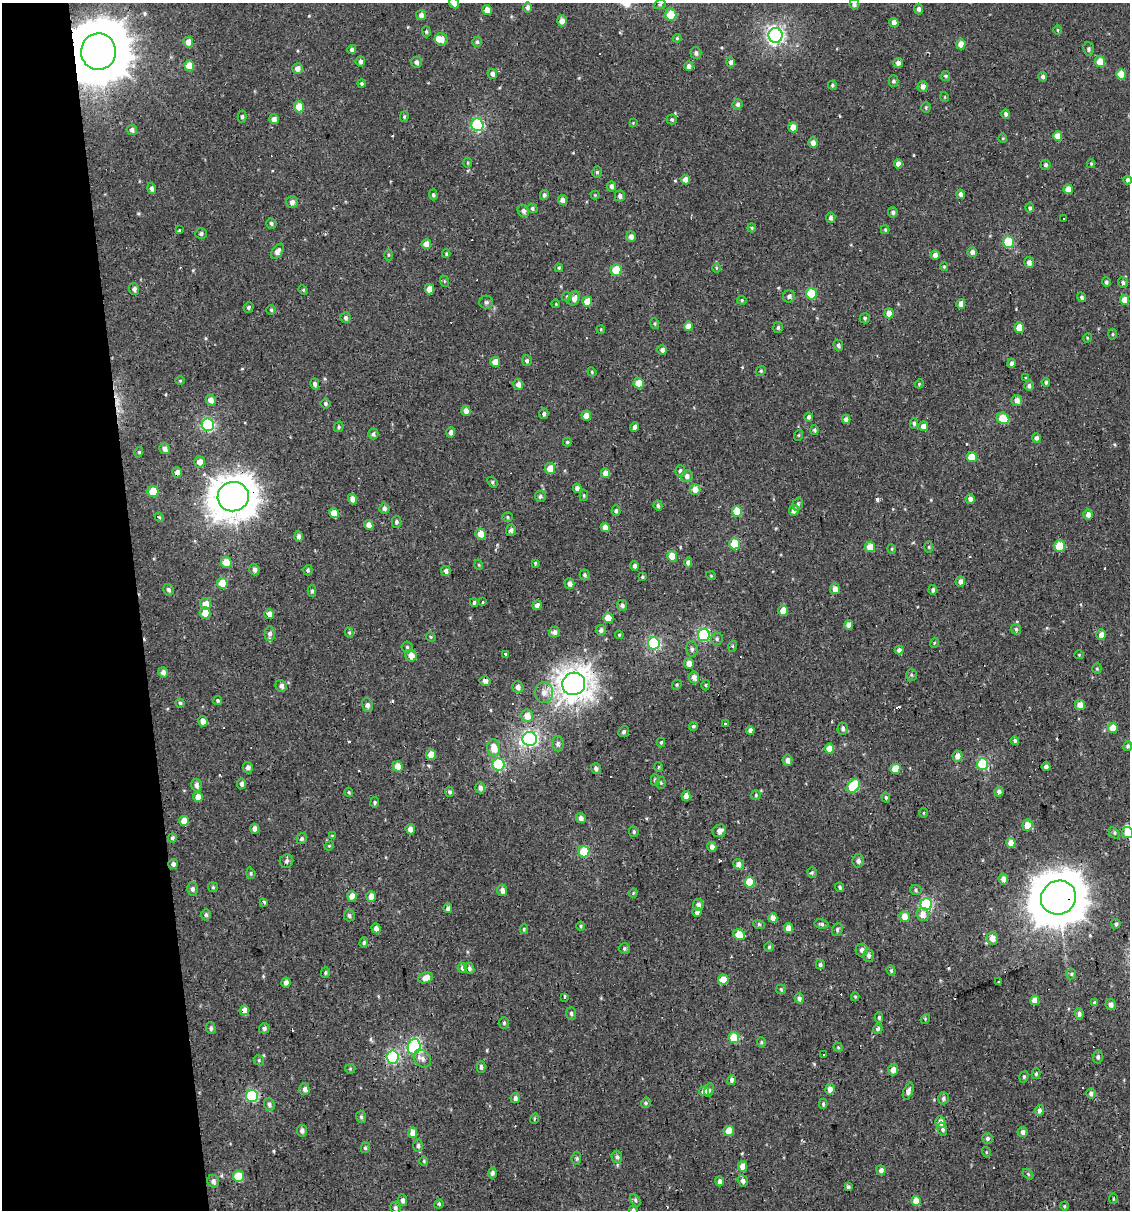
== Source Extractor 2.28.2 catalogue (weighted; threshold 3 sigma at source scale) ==
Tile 5 of 4 x 4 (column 1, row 2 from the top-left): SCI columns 22-1149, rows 2415-3622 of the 4599 x 4829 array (HDU 1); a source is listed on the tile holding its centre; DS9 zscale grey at full resolution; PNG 1132 x 1212 px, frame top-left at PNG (2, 3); each listed source drawn as its Kron ellipse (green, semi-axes under 4 px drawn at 4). Shown black and unused: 12% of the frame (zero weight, under 2 of 3 exposures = <1% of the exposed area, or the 3 px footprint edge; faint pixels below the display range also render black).
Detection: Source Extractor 2.28.2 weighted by HDU 2 'WHT'; one run over the whole footprint, this tile lists its part. Background -2.67e-04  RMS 0.0035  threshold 0.0156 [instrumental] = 3 sigma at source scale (4.5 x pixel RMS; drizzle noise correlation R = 1.50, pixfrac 1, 0.0396/0.0396 arcsec/px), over >= 5 px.
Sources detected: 469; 1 too faint to see at this stretch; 18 cosmic-ray / hot-pixel residue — neither listed nor drawn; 3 inside a brighter listed object's ellipse — not listed separately; the other 447 listed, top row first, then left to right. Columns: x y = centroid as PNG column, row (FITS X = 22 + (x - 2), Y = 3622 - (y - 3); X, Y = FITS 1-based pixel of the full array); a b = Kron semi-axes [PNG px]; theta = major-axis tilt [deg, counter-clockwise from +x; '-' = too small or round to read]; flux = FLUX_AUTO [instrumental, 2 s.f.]
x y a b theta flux
454 3 6 4 -62 2.1
660 4 6 4 19 0.5
854 4 5 5 - 1.1
527 7 5 4 - 1.1
919 9 5 4 - 1
487 10 5 4 - 3
421 15 5 5 - 1.4
671 15 6 5 - 8.3
562 21 5 5 - 2.1
894 23 4 4 - 2.3
1057 30 5 3 - 0.34
426 32 5 4 - 0.51
775 35 7 7 - 97
677 38 4 4 - 0.35
441 39 6 6 - 2.5
188 42 5 5 - 2.8
477 42 5 4 - 0.7
961 44 5 5 - 3.1
1089 49 7 5 -81 0.76
352 50 5 4 - 0.79
98 52 18 17 - 2600
696 53 6 5 - 0.91
360 61 5 5 - 1
416 62 5 5 - 1.1
730 62 5 4 - 0.93
1100 62 5 5 - 5.4
898 63 5 4 - 1.4
189 66 5 5 - 4.6
689 66 5 4 - 1.3
297 69 5 5 - 2.1
492 74 5 4 - 1.3
1121 74 5 5 - 5.4
945 76 5 4 - 0.48
1043 77 5 4 - 0.95
893 81 5 5 - 0.68
361 84 4 4 - 0.48
832 85 5 4 - 0.64
923 86 5 5 - 1.6
945 97 5 3 - 0.28
738 104 5 5 - 0.99
299 107 6 5 - 5
926 107 5 4 - 0.44
1006 114 5 4 - 0.78
242 117 6 4 89 0.69
404 117 5 4 - 0.47
274 119 5 5 - 1.5
672 119 5 5 - 0.58
633 123 4 3 - 0.25
477 125 6 6 - 38
793 127 5 4 - 3
132 130 5 5 - 1.1
1058 136 5 4 - 3.5
1003 138 4 4 - 0.39
813 143 5 4 - 1.8
468 163 5 3 - 0.38
898 164 5 4 - 1.7
1091 164 4 3 - 0.4
1046 165 5 5 - 0.59
597 172 5 5 - 0.59
685 180 5 4 - 2.3
1128 180 4 3 - 0.99
611 186 5 4 - 1.2
152 189 6 4 -76 1.1
1068 189 5 4 - 3.5
961 194 4 4 - 1.5
433 195 5 4 - 0.65
544 195 5 4 - 0.83
595 195 4 4 - 0.31
620 196 5 5 - 1.2
562 200 5 4 - 1.6
292 202 6 6 - 1.3
532 208 5 4 - 0.65
1030 208 5 4 - 0.72
523 211 6 5 - 1.1
893 212 5 4 - 0.98
831 218 5 4 - 0.81
1064 219 3 2 - 0.38
271 223 5 5 - 0.73
752 228 4 4 - 0.39
179 230 3 2 - 0.52
885 230 4 4 - 0.37
201 233 6 5 - 0.74
631 237 5 4 - 1.9
1008 242 6 5 - 20
426 244 5 5 - 2.7
277 251 8 5 52 1.7
972 252 5 4 - 1.8
446 254 4 3 - 0.42
388 255 5 3 - 0.41
935 255 4 4 - 1.5
1029 263 5 4 - 1.5
944 267 4 4 - 0.35
559 268 4 3 - 0.49
716 268 5 3 - 0.33
616 270 5 5 - 9.7
444 281 6 3 -72 0.38
1106 282 5 4 - 0.78
1123 282 5 5 - 0.89
134 289 6 5 - 1.1
429 289 5 4 - 3.5
303 290 5 4 - 0.42
811 293 6 5 - 15
789 296 6 6 - 0.97
567 297 5 4 - 0.51
1082 297 5 4 - 0.72
574 298 7 5 66 2.2
742 300 5 4 - 0.45
1125 300 5 4 - 4.5
486 302 7 6 - 0.8
587 302 5 5 - 5.5
556 304 4 3 - 0.32
961 304 5 4 - 2.6
249 307 5 5 - 0.63
271 310 4 4 - 0.46
889 313 5 4 - 2.8
345 318 5 5 - 1
865 318 5 5 - 0.57
655 324 5 3 - 0.43
688 326 5 4 - 2.8
778 328 5 5 - 0.68
1019 328 5 5 - 4.7
601 329 4 4 - 0.37
1113 334 5 3 - 0.41
1087 338 5 3 - 0.31
838 345 6 4 -68 0.83
662 350 5 4 - 1.1
527 361 5 4 - 0.76
495 362 5 5 - 3.2
1011 363 5 4 - 1
761 371 5 4 - 0.44
592 372 5 3 - 0.33
1025 377 3 2 - 0.32
180 381 5 3 - 0.3
1046 382 4 4 - 0.61
639 383 5 5 - 5.5
315 384 5 4 - 1
518 384 5 5 - 1.7
919 384 5 4 - 0.34
1029 386 5 4 - 0.83
211 400 5 4 - 2
1017 400 5 5 - 1.9
325 404 5 5 - 0.55
466 411 5 4 - 2.1
544 414 5 4 - 0.85
586 416 5 4 - 2.8
808 417 5 4 - 0.79
1003 418 6 5 - 11
846 419 5 4 - 1.4
914 423 5 4 - 0.65
208 425 6 6 - 44
923 426 5 4 - 2.1
339 427 5 4 - 0.57
635 427 5 4 - 1
814 430 5 4 - 0.62
451 432 5 4 - 1.1
373 434 5 5 - 0.87
799 435 5 3 - 0.32
1036 438 5 4 - 1.3
567 442 4 4 - 0.44
165 449 5 5 - 1.8
139 452 5 3 - 0.37
972 457 5 5 - 7.2
199 462 6 5 - 2.6
550 468 5 5 - 4
680 471 6 5 - 1.1
177 472 5 4 - 1.6
606 473 5 4 - 2.7
687 476 6 5 - 1.4
492 482 6 4 -51 0.56
577 488 4 4 - 1.3
695 489 5 5 - 2.8
153 491 5 5 - 8.8
540 496 5 5 - 0.86
584 496 5 4 - 0.42
233 497 15 14 - 700
353 499 5 4 - 2.6
970 499 5 4 - 1.5
798 504 6 5 - 0.8
658 505 5 4 - 0.74
384 508 5 5 - 1.1
794 510 5 5 - 1.8
616 511 5 4 - 0.63
737 511 5 5 - 8.1
334 513 5 4 - 4
1088 515 5 5 - 2.1
159 517 5 3 - 0.33
507 517 5 4 - 0.52
396 522 5 5 - 0.76
369 525 5 4 - 2.4
605 527 4 4 - 2.7
511 530 6 5 - 1
481 534 5 5 - 3.6
299 537 5 4 - 1.2
734 544 5 5 - 13
1060 546 5 5 - 9
870 547 5 5 - 3.9
929 547 6 4 90 0.4
892 549 5 3 - 0.32
672 556 5 5 - 6.2
226 562 6 5 - 5.5
688 562 5 4 - 1.2
535 563 3 3 - 0.42
479 565 5 3 - 0.32
634 566 5 3 - 1.1
254 569 6 5 - 1.3
308 570 5 4 - 0.65
446 571 5 5 - 1.2
585 575 5 5 - 0.66
711 576 5 3 - 0.26
642 577 3 3 - 0.36
960 581 5 5 - 1.4
222 583 5 5 - 7.6
569 584 5 4 - 1.6
835 589 5 5 - 2.2
168 590 6 5 - 0.88
933 590 5 4 - 0.86
312 591 5 4 - 0.62
482 602 3 2 - 0.6
474 603 4 3 - 0.64
206 604 6 5 - 3.6
537 605 5 4 - 1.6
622 605 5 5 - 1
783 611 5 4 - 4.4
205 613 6 5 - 6.7
269 614 5 5 - 2.2
608 618 5 5 - 5.2
849 625 5 4 - 2.4
1016 629 5 5 - 0.66
601 630 5 5 - 1.1
554 632 5 5 - 1.3
349 633 5 4 - 0.47
270 634 7 5 87 1.1
619 635 4 4 - 0.39
704 635 6 6 - 39
1101 635 5 4 - 2.2
431 637 5 4 - 0.37
717 639 6 6 - 0.75
654 643 6 6 - 40
934 643 5 3 - 0.31
733 646 5 3 - 0.36
407 647 5 5 - 0.61
692 649 8 5 -81 0.98
899 650 4 4 - 1.3
411 655 6 5 - 2.8
506 655 4 3 - 1.1
1079 655 4 4 - 0.34
689 663 5 5 - 2.6
1097 669 5 4 - 0.43
163 672 5 5 - 1.6
911 675 6 5 - 0.5
694 677 6 5 - 1.8
485 681 5 4 - 1.5
574 684 12 11 - 380
677 685 5 4 - 0.44
706 685 5 3 - 0.37
281 686 6 5 - 1.2
518 687 6 5 - 1.4
544 692 10 9 - 2.6
218 700 4 4 - 0.49
180 703 4 4 - 0.54
367 705 7 5 -73 1.2
1080 705 5 5 - 2.6
527 716 6 6 - 3.9
203 721 5 5 - 1.9
725 723 3 3 - 1.4
693 726 4 4 - 0.65
1113 728 5 5 - 5.2
843 729 6 5 - 1.1
750 730 4 4 - 1.5
624 732 6 5 - 0.75
530 739 7 7 - 87
1015 741 4 4 - 0.62
661 742 5 4 - 0.4
558 744 7 5 -82 1
1128 746 5 4 - 0.63
494 748 8 6 -84 4.9
829 749 5 4 - 4.6
431 755 5 5 - 4.4
957 756 5 5 - 2.3
787 760 6 5 - 1.7
498 764 6 6 - 31
982 764 6 5 - 25
398 766 5 5 - 4.3
659 767 5 3 - 0.3
1046 767 4 4 - 1.2
248 768 6 5 - 1.3
596 768 5 5 - 1.1
895 769 5 5 - 6.7
655 780 6 4 89 0.63
661 783 6 4 -88 0.55
242 784 5 4 - 1.1
196 785 6 5 - 1.5
853 786 7 5 51 21
480 788 5 5 - 1.3
349 792 4 3 - 0.44
449 792 5 4 - 0.71
999 792 5 4 - 1.1
756 795 5 4 - 0.49
686 796 5 4 - 2.5
198 797 5 5 - 3
886 797 5 4 - 0.49
375 802 5 4 - 0.58
923 813 5 3 - 0.34
581 818 5 5 - 1.5
184 821 5 5 - 3.8
1027 825 6 5 - 3.8
255 829 5 4 - 1.5
410 829 5 4 - 1.7
719 831 7 6 - 2
634 832 5 4 - 0.59
1127 832 5 5 - 3.9
1114 833 7 4 -46 0.66
332 836 4 3 - 0.29
172 838 5 4 - 0.66
302 839 5 5 - 0.67
1011 843 5 4 - 4.3
329 846 5 4 - 0.35
712 847 5 4 - 1.7
584 852 6 5 - 15
286 861 7 6 - 0.98
858 861 7 5 84 1.2
173 864 5 5 - 1.1
739 864 5 5 - 1.8
812 872 5 4 - 0.54
251 873 6 4 -71 0.48
1003 879 5 4 - 1.8
750 882 5 5 - 9.9
213 887 5 5 - 0.5
840 887 5 4 - 0.65
192 889 6 5 - 0.94
502 890 6 5 - 1.8
916 890 6 5 - 0.57
633 893 4 3 - 0.33
352 896 5 4 - 3
371 896 5 5 - 3
1058 898 18 16 27 1300
264 902 4 3 - 0.63
926 904 6 6 - 37
698 905 6 5 - 1.4
448 908 4 4 - 0.86
697 912 4 4 - 1.2
923 914 6 6 - 3.1
206 915 5 4 - 0.84
349 915 6 5 - 0.75
904 916 5 5 - 3.8
773 918 4 4 - 2.9
822 924 7 4 -8 0.68
1116 924 5 4 - 0.67
759 925 6 4 -20 0.49
581 926 4 4 - 0.48
376 928 5 4 - 1.7
788 928 5 4 - 2.6
524 929 5 4 - 0.43
837 930 7 5 72 0.72
739 935 6 5 - 7.7
992 938 6 5 - 2.7
364 943 5 4 - 0.59
769 947 4 4 - 0.47
624 948 5 5 - 0.63
862 950 6 6 - 1.4
868 955 6 5 - 1.1
820 964 4 4 - 0.72
462 968 5 4 - 1
469 968 6 5 - 0.89
891 971 5 4 - 0.46
325 973 5 4 - 0.53
1071 974 5 5 - 0.49
425 978 7 5 23 2.9
723 980 5 5 - 6.4
286 982 5 4 - 1.5
998 982 3 2 - 0.28
781 989 5 5 - 0.44
855 997 4 4 - 0.37
564 998 3 3 - 2
799 998 5 4 - 1
1035 1000 5 4 - 4.3
1095 1003 4 3 - 0.53
1111 1005 5 5 - 1.4
244 1010 5 5 - 3.4
571 1013 6 5 - 0.71
1079 1014 6 4 -84 1.2
879 1017 5 4 - 0.57
925 1019 5 4 - 0.37
504 1023 6 5 - 0.59
211 1028 6 5 - 0.76
264 1028 5 5 - 0.88
878 1029 5 4 - 0.66
734 1038 5 5 - 12
761 1042 5 3 - 0.4
414 1047 8 6 71 46
838 1047 4 4 - 0.4
824 1055 3 2 - 0.45
393 1057 6 6 - 38
1098 1057 6 5 - 0.79
422 1059 9 8 - 1.8
259 1060 5 4 - 0.46
481 1067 6 4 -88 0.79
350 1069 5 5 - 0.42
893 1070 5 5 - 2.2
1036 1074 5 4 - 0.52
1024 1077 6 4 71 0.51
732 1080 5 4 - 0.98
304 1089 6 5 - 1.4
830 1089 5 4 - 2.5
709 1090 7 4 79 0.74
704 1091 5 5 - 3
908 1091 9 4 70 1.4
1091 1093 5 4 - 0.94
252 1096 6 6 - 33
515 1098 5 4 - 1.2
943 1098 6 5 - 0.93
646 1103 5 4 - 0.59
269 1104 6 5 - 0.97
823 1104 5 3 - 0.51
1039 1111 5 4 - 1.4
361 1117 6 5 - 0.64
534 1119 5 3 - 0.35
940 1122 6 5 - 2.5
942 1129 7 4 -74 0.94
302 1131 6 5 - 1.1
729 1131 5 5 - 4.2
1023 1132 5 5 - 1.6
413 1133 5 4 - 3.5
988 1138 5 5 - 0.78
418 1146 6 5 - 0.74
365 1148 5 4 - 0.53
986 1152 5 3 - 0.31
617 1157 6 5 - 0.75
576 1158 6 4 83 0.58
424 1161 5 4 - 0.37
743 1166 5 4 - 3
881 1170 5 4 - 1.3
492 1173 5 4 - 0.94
1028 1174 6 4 -46 0.43
238 1176 6 5 - 9.4
213 1181 6 5 - 1.2
719 1181 5 4 - 1
743 1181 6 5 - 1.2
848 1187 4 3 - 0.73
1113 1199 5 3 - 0.32
402 1200 6 4 -87 1.2
635 1200 7 4 -61 0.64
916 1201 5 4 - 4.7
439 1204 5 4 - 0.49
1064 1206 4 4 - 0.38
395 1208 6 5 - 0.8
633 1210 5 4 - 0.9
Overlapping masked pixels (flux is a lower limit): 7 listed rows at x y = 98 52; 177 472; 233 497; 688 562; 574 684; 1058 898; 244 1010
Isophote crosses this tile's border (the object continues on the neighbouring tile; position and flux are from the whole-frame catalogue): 4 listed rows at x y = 454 3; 854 4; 1127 832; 633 1210